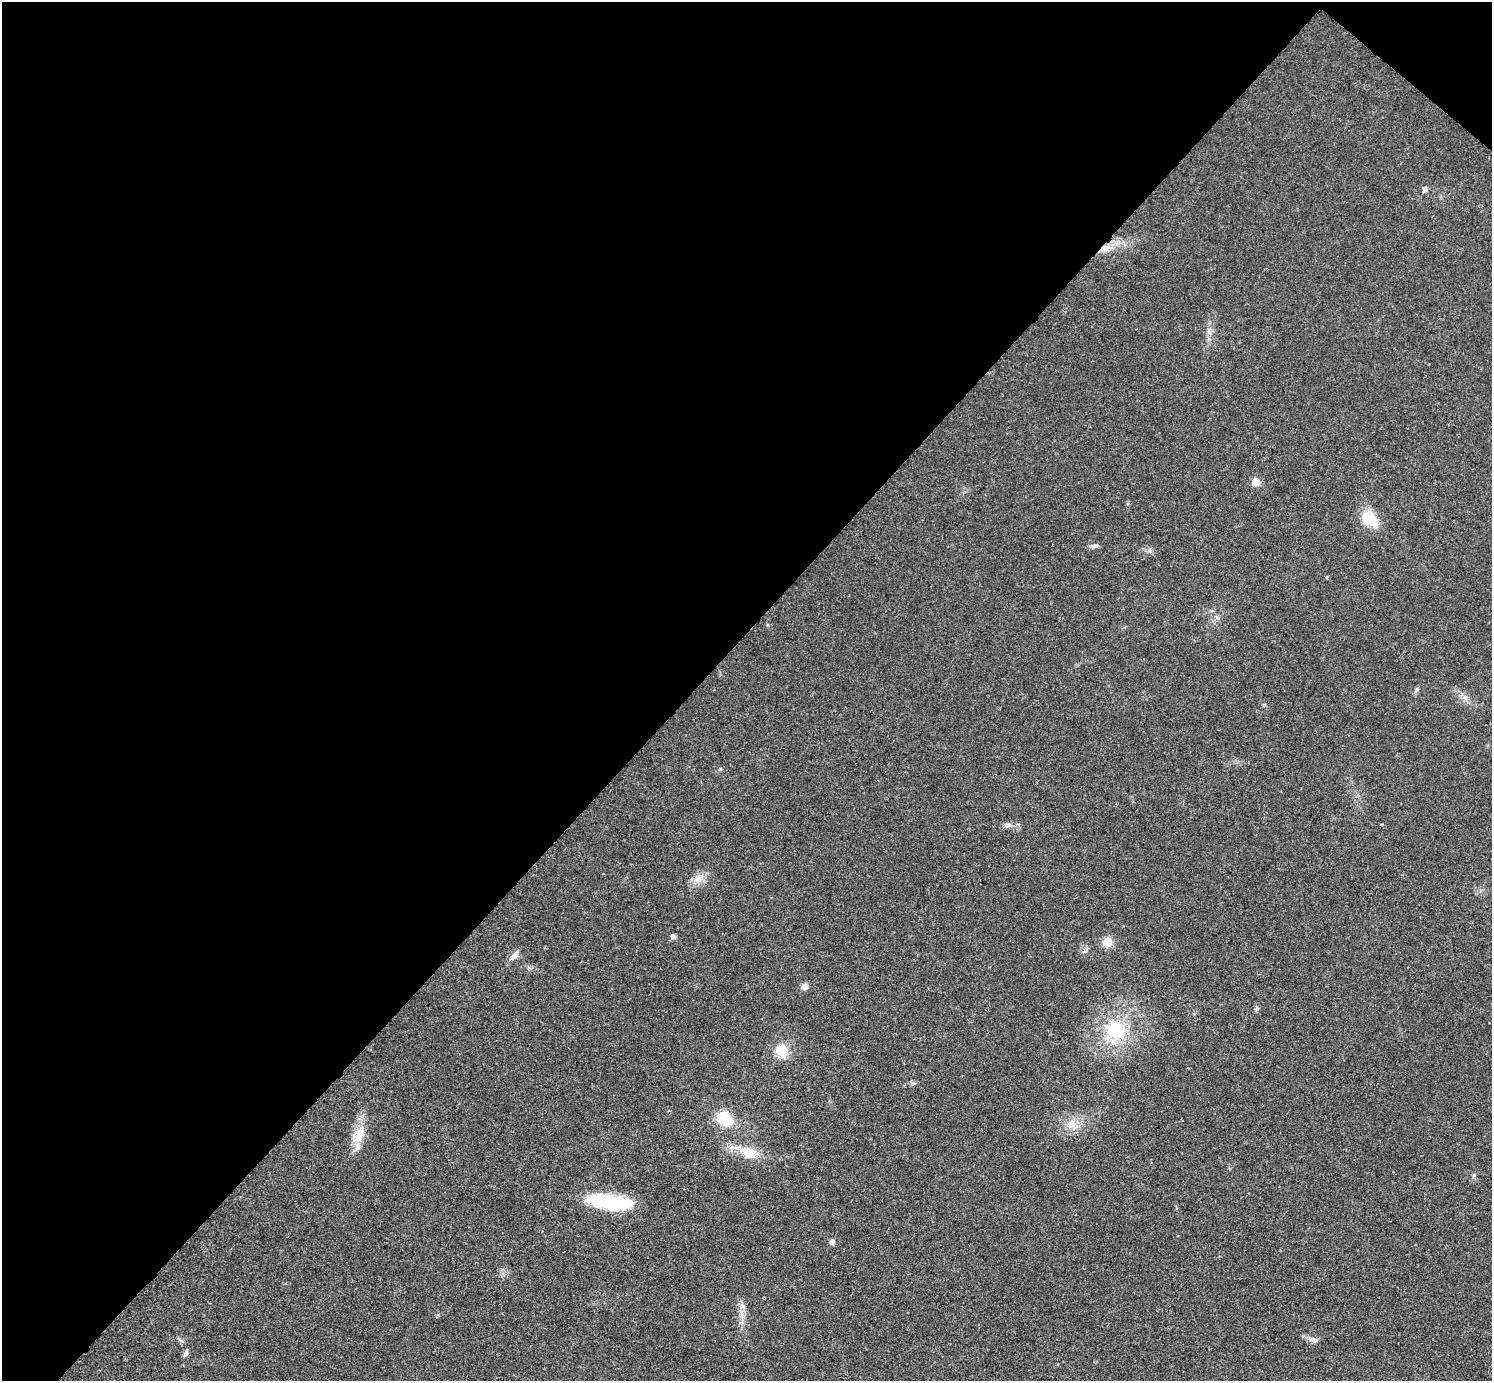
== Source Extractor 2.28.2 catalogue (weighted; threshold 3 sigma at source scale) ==
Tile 2 of 4 x 4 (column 2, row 1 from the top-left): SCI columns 1499-2988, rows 4441-5819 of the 5975 x 5977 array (HDU 1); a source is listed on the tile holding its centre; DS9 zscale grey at full resolution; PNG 1494 x 1383 px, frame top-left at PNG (2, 2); no overlay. Shown black and unused: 47% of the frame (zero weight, under 3 of 4 exposures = <1% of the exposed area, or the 3 px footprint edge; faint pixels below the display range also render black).
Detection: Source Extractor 2.28.2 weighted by HDU 2 'WHT'; one run over the whole footprint, this tile lists its part. Background 0.021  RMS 0.0056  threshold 0.025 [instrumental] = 3 sigma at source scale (4.5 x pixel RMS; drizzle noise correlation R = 1.50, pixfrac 1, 0.05/0.05 arcsec/px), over >= 5 px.
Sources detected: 28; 1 inside a brighter object's white glare — not listed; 1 inside a brighter listed object's ellipse — not listed separately; the other 26 listed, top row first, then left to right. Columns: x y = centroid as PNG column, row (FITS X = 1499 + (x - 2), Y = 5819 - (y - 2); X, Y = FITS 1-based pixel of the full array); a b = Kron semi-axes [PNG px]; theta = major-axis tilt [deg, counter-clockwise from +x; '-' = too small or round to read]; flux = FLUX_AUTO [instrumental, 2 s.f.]
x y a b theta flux
1425 189 6 5 - 2.1
1105 248 13 7 2 4.7
1256 482 6 5 - 9.6
1373 521 27 14 -64 10
1094 546 11 5 13 1.7
1150 550 6 4 72 0.96
1326 577 5 3 - 0.48
1416 689 8 4 81 1
1008 825 6 6 - 1.5
698 879 15 11 58 5.6
673 936 5 5 - 2.1
1107 942 10 9 - 7.1
514 956 15 7 41 3
804 986 9 8 - 2.6
1116 1030 23 19 -27 27
782 1051 16 13 -42 11
728 1120 15 13 83 11
1072 1124 13 12 - 6.4
359 1135 27 13 66 11
749 1153 18 13 -14 11
1474 1175 5 4 - 0.76
610 1202 47 15 -7 39
832 1242 7 6 - 1.4
741 1314 13 5 -90 3.5
1314 1340 12 6 -7 2.2
186 1353 10 5 69 1.7
Overlapping masked pixels (flux is a lower limit): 1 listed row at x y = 1105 248
Unlisted compact peaks at least as high as the median listed source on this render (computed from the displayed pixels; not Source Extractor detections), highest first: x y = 1257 1009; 720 769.